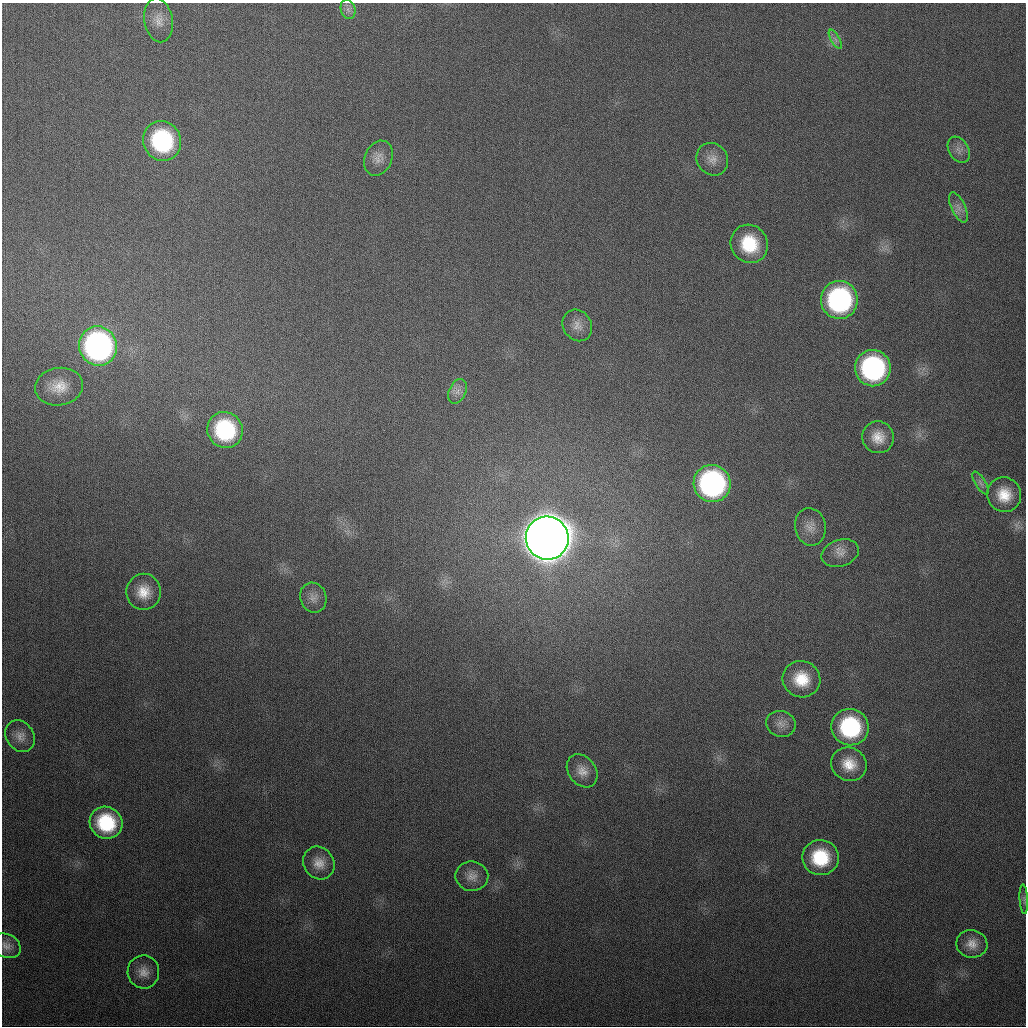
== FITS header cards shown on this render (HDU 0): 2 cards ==
NAXIS1  =                 1024
NAXIS2  =                 1024

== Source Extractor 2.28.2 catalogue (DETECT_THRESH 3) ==
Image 1024 x 1024 px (HDU 0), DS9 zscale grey, 1 PNG px = 1 image px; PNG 1028 x 1028 px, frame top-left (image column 1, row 1024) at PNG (2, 3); each listed source drawn as its Kron ellipse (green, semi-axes under 4 px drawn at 4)
Background 347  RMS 13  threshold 39.3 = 3 sigma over >= 5 px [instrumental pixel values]
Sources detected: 39; all 39 listed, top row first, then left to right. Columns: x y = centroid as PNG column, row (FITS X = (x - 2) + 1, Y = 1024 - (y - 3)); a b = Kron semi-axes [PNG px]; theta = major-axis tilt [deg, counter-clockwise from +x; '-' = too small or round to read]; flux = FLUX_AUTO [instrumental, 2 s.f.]
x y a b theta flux
348 9 10 7 -74 4.6e+03
159 20 22 14 -80 1.2e+04
835 39 11 4 -60 3.2e+03
162 141 20 19 - 9.8e+04
959 150 14 9 -59 6.1e+03
379 158 18 13 65 9.0e+03
712 159 17 15 -52 1.0e+04
958 207 16 7 -65 6.5e+03
749 244 20 18 -55 4.1e+04
839 300 19 18 - 1.6e+05
577 325 16 14 -57 9.1e+03
98 346 20 19 - 2.8e+05
873 368 18 18 - 1.5e+05
59 387 24 19 8 2.0e+04
458 391 13 8 66 6.3e+03
225 430 18 17 - 8.1e+04
878 437 16 15 - 1.5e+04
980 483 13 5 -58 3.9e+03
712 484 19 18 - 2.1e+05
1004 495 17 17 - 2.1e+04
810 527 19 15 -79 1.1e+04
547 538 21 21 - 4.4e+06
840 553 19 13 17 1.0e+04
144 592 18 17 - 1.8e+04
313 598 15 13 -70 8.0e+03
801 679 19 18 - 2.8e+04
781 724 15 13 -18 7.9e+03
850 727 18 18 - 9.0e+04
20 736 17 13 -55 9.2e+03
849 764 18 16 -26 1.9e+04
582 771 18 13 -52 1.1e+04
106 823 17 15 -35 5.6e+04
820 858 18 17 - 4.7e+04
319 863 17 15 -55 1.2e+04
472 876 16 15 - 9.8e+03
1024 899 15 3 -86 2.1e+03
972 944 16 14 -10 1.0e+04
6 946 15 11 -27 6.8e+03
143 972 16 16 - 1.1e+04